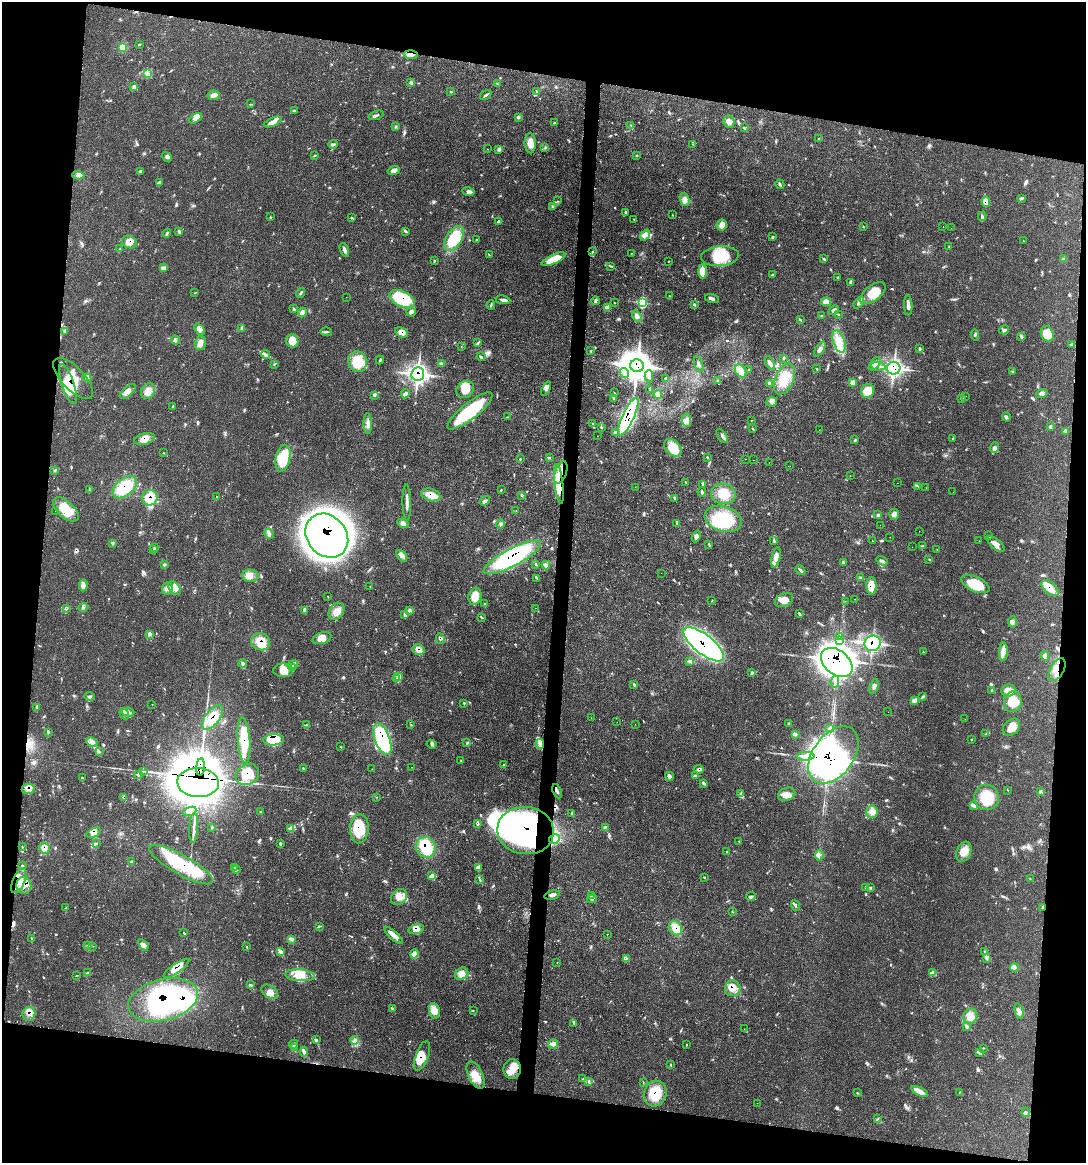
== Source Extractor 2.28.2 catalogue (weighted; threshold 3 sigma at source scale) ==
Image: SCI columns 122-4456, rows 10-4652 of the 4688 x 4656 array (HDU 1 of 3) = the unmasked area's bounding box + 8 px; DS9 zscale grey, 4 x 4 block average (1 PNG px = mean of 4 x 4 image px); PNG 1088 x 1165 px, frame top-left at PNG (2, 2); each listed source drawn as its Kron ellipse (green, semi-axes under 4 px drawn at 4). Shown black and unused: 19% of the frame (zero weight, under 3 of 4 exposures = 2% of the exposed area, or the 3 px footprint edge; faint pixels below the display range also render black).
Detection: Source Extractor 2.28.2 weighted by HDU 2 'WHT'. Background 0.0546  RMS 0.0033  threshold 0.0148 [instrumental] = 3 sigma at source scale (4.5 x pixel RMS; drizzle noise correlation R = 1.50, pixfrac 1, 0.05/0.05 arcsec/px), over >= 5 px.
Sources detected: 592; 23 inside a brighter object's white glare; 10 cosmic-ray / hot-pixel residue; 2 long thin detections or spike segments (spike, bleed or trail) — neither listed nor drawn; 23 coinciding with a brighter row at this scale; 54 inside a brighter listed object's ellipse — not listed separately; the other 480 listed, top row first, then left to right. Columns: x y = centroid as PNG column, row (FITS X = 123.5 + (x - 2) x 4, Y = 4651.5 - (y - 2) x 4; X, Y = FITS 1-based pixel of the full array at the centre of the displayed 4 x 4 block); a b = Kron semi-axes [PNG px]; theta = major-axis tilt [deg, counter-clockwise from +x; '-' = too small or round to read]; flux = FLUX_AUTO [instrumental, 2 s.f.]
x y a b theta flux
139 44 3 2 - 1.4
123 48 2 2 - 2.4
411 55 7 3 -3 9.2
148 73 3 2 - 2.1
411 83 3 3 - 4.2
497 83 2 2 - 0.9
134 86 3 3 - 3.7
451 92 2 2 - 0.86
536 92 3 2 - 1.3
214 95 6 4 10 8.8
486 95 6 2 35 3.2
250 104 2 2 - 0.69
294 110 2 2 - 0.98
376 115 8 2 18 4.1
518 117 4 3 - 3.9
195 118 7 3 29 6.5
273 122 9 3 23 12
729 122 6 5 - 12
554 123 2 2 - 1.6
631 125 3 2 - 2
395 126 2 2 - 0.91
744 128 3 2 - 1.4
819 139 4 2 - 1.6
530 143 10 5 -88 18
333 144 5 3 - 3.4
693 144 2 2 - 1.1
545 148 3 2 - 1.9
488 149 2 2 - 0.36
499 149 3 2 - 2.5
637 155 2 2 - 0.93
314 156 2 2 - 1.3
167 157 5 3 - 4
394 170 6 4 19 7.4
140 171 3 2 - 2
78 175 6 4 -3 6.5
160 182 3 2 - 2.3
780 184 5 2 - 3
468 192 6 4 -11 5.8
1021 198 3 2 - 1.6
685 199 7 4 -72 8.8
558 201 3 2 - 1.4
986 201 5 4 - 13
553 207 4 3 - 2.9
626 212 3 2 - 2.8
672 215 2 2 - 0.82
982 216 5 2 - 3.1
270 217 2 2 - 0.75
352 218 2 2 - 1.2
634 219 2 2 - 1.1
498 222 3 3 - 3.9
722 225 5 5 - 15
943 226 2 2 - 0.52
863 227 2 2 - 0.82
951 228 2 2 - 0.6
406 231 3 2 - 1.7
178 232 2 2 - 1.1
167 233 4 3 - 2.5
645 235 6 4 52 18
773 237 3 3 - 2
454 239 14 7 58 87
477 240 3 2 - 1.1
1023 241 2 2 - 0.89
129 242 7 6 - 18
949 247 2 2 - 1.5
120 249 3 2 - 1.6
344 250 7 3 -68 5.4
592 252 2 2 - 1.5
632 253 2 2 - 0.6
489 255 2 2 - 0.75
720 256 19 10 5 57
553 259 13 4 24 35
824 259 2 2 - 1.4
1063 259 3 2 - 2.1
434 261 3 2 - 1.6
668 261 3 2 - 0.76
611 266 4 2 - 1.9
164 267 4 3 - 4
702 271 7 4 -90 30
772 274 3 2 - 1.3
838 278 3 2 - 2
851 282 3 2 - 2
195 293 2 2 - 0.83
301 293 5 2 - 2.6
873 293 15 7 38 45
670 296 2 2 - 0.6
346 297 2 2 - 0.48
402 299 14 7 -25 120
712 299 7 3 -16 4.7
503 300 7 2 -9 5.5
595 301 4 2 - 4.3
614 302 2 2 - 0.95
826 302 5 4 - 12
642 303 3 3 - 93
859 303 6 3 50 5.5
491 305 4 2 - 2.1
694 305 4 2 - 3.4
908 305 10 3 -89 8.7
607 307 4 3 - 11
294 309 2 2 - 1
834 310 5 3 - 6
302 312 5 4 - 7.4
411 312 5 4 - 5
838 314 3 2 - 1.2
637 316 6 4 -59 6.4
821 316 2 2 - 0.8
800 320 3 2 - 1.5
242 328 4 3 - 3
200 329 6 4 -52 12
1004 330 5 2 - 3.1
64 331 2 2 - 1.8
326 332 6 2 -3 2.6
401 332 7 4 -26 15
1047 334 8 6 -64 30
975 335 5 2 - 2.4
1021 336 3 2 - 0.94
175 340 5 3 - 4.4
292 341 6 6 - 34
478 342 2 2 - 0.96
839 342 11 5 -71 23
200 343 7 5 75 9.7
1072 344 3 2 - 1.4
461 346 2 2 - 0.69
820 349 8 3 56 7.7
919 349 3 2 - 1.8
591 351 3 2 - 1.4
266 354 4 3 - 4
481 357 4 2 - 2.1
783 358 3 2 - 1.1
380 360 4 2 - 2.3
358 362 10 9 - 54
770 363 7 3 -60 6.4
274 364 3 2 - 1.4
441 364 4 2 - 2.4
699 364 8 2 -72 4.8
875 364 7 4 55 7.9
637 366 7 6 - 2900
878 366 7 2 -5 5.1
894 368 6 6 - 270
817 369 2 2 - 1.1
748 370 2 2 - 1.2
741 371 7 5 -56 19
1012 372 3 2 - 1.7
624 373 5 3 - 6.2
418 374 7 6 - 310
649 376 6 4 -89 7.4
87 378 4 3 - 4.6
666 378 3 2 - 1.7
73 379 26 11 -47 66
784 379 16 9 65 41
718 381 4 2 - 2
769 383 2 2 - 2.9
853 383 4 3 - 7.9
68 384 21 6 -71 89
465 389 9 8 - 28
546 389 8 3 67 5.8
650 389 3 2 - 1.4
128 391 10 5 42 11
148 391 8 6 58 15
868 391 7 6 - 31
614 393 3 2 - 0.79
1042 393 6 3 19 5.7
405 394 4 3 - 5.3
374 395 3 3 - 2.5
658 395 4 3 - 10
966 396 2 2 - 0.4
613 398 3 2 - 1.3
962 398 4 2 - 1.7
772 402 5 5 - 6.3
173 406 2 2 - 1.4
470 411 28 8 38 120
507 417 2 2 - 0.87
628 417 20 6 65 550
1006 417 4 2 - 3.2
687 420 7 4 -86 8.9
751 420 2 2 - 0.52
368 423 10 3 -89 10
593 424 3 2 - 0.75
601 427 3 2 - 1.8
1051 427 3 2 - 1.1
752 428 4 2 - 1.3
819 430 2 2 - 0.59
1066 431 3 2 - 1.7
615 433 4 3 - 3.7
597 436 2 2 - 0.38
722 436 8 2 -56 5.2
952 438 2 2 - 0.78
144 439 10 5 15 17
855 440 4 2 - 1.4
673 448 10 7 -45 44
994 448 5 4 - 5.6
164 453 3 2 - 0.69
549 457 3 2 - 1.9
707 457 3 2 - 1.1
283 458 13 7 77 77
521 459 2 2 - 1
746 459 2 2 - 0.69
754 460 2 2 - 0.51
769 462 2 2 - 0.38
790 466 2 2 - 0.83
55 471 2 2 - 1.5
561 472 12 6 71 36
850 475 2 2 - 0.45
685 482 3 2 - 0.98
898 483 2 2 - 0.57
559 484 20 4 -83 61
703 484 3 2 - 2.2
918 486 2 2 - 3.9
125 487 14 8 39 68
635 487 2 2 - 0.42
926 488 2 2 - 0.93
89 489 2 2 - 0.87
501 490 2 2 - 0.75
702 492 4 2 - 2.5
953 492 2 2 - 0.3
723 494 12 10 -9 29
431 495 10 6 -15 22
522 495 3 2 - 2
217 497 2 2 - 1
150 498 8 7 - 42
675 498 3 2 - 1.7
485 501 5 2 - 3.5
407 502 18 2 -89 11
66 509 16 8 -41 41
55 511 2 2 - 0.9
516 511 2 2 - 0.57
878 514 3 2 - 1.9
894 514 5 5 - 7.1
723 519 19 12 -17 89
403 523 6 4 -29 6.6
677 523 4 2 - 2
501 524 4 3 - 3.7
880 525 2 2 - 1.2
919 531 2 2 - 0.83
269 534 5 3 - 5
327 536 24 19 -49 1100
696 536 6 3 63 8
989 536 4 2 - 2.4
890 537 2 2 - 0.29
774 541 3 2 - 1.6
872 541 2 2 - 1.3
979 541 2 2 - 0.45
112 543 3 2 - 2
996 544 10 5 -40 13
709 545 3 2 - 1.6
923 546 2 2 - 0.95
912 547 2 2 - 0.27
154 548 3 2 - 1.5
937 549 2 2 - 0.76
154 550 3 2 - 0.76
402 556 6 4 -49 9.5
512 557 32 9 28 260
776 557 10 4 78 15
929 560 2 2 - 0.82
882 561 6 3 -32 4.5
843 562 2 2 - 1.5
164 564 3 2 - 2
536 564 3 2 - 1.5
546 565 4 2 - 3.3
800 570 5 2 - 4.3
661 573 2 2 - 0.31
250 576 8 6 -10 14
536 578 3 2 - 1.8
861 578 3 2 - 2.1
975 584 15 7 -25 70
83 585 6 4 86 9.1
370 586 2 2 - 0.4
871 586 9 5 -89 29
167 588 6 5 - 8.2
175 588 8 5 -52 14
1050 588 10 5 -41 22
475 596 8 6 75 25
328 597 2 2 - 1.1
855 599 2 2 - 0.65
784 600 9 6 22 20
712 601 2 2 - 0.55
845 601 2 2 - 0.88
485 604 3 2 - 2.5
67 608 2 2 - 1.3
83 608 5 4 - 4.3
535 608 2 2 - 0.44
304 610 3 2 - 2.2
336 611 9 7 52 16
409 611 3 2 - 3
799 614 3 2 - 1.8
405 615 3 3 - 3.6
482 618 4 2 - 2.2
1013 622 5 4 - 5.7
149 635 3 2 - 2.2
840 637 2 2 - 1.3
322 638 10 5 18 17
440 639 5 3 - 4.2
839 641 3 3 - 3.9
261 642 9 8 - 34
873 643 8 7 - 140
704 644 24 9 -38 940
418 649 6 5 - 13
923 652 2 2 - 4.4
1003 652 9 3 88 11
1045 656 5 3 - 4.3
689 661 4 3 - 3.2
837 662 17 12 -38 2000
243 663 4 4 - 3.8
292 665 6 3 23 5.9
293 668 3 2 - 2.6
283 670 10 7 0 24
1057 670 12 6 60 26
752 672 3 2 - 2.4
398 677 2 2 - 1.7
396 679 4 2 - 3.1
835 682 6 3 78 5.1
634 684 3 2 - 1.7
874 687 8 3 72 5.6
992 690 3 2 - 1.9
1008 690 7 6 - 16
89 696 5 3 - 3.6
922 697 3 2 - 1.7
914 701 4 3 - 4.3
1013 702 10 9 - 41
464 703 2 2 - 1.4
152 704 2 2 - 0.44
37 707 3 2 - 1.7
128 712 6 3 -15 7
888 712 2 2 - 0.25
124 714 6 2 -59 4.3
213 717 14 7 52 46
591 718 2 2 - 1.9
965 719 2 2 - 0.83
617 722 2 2 - 0.42
411 724 2 2 - 1
635 724 2 2 - 0.53
789 724 4 2 - 1.2
307 725 2 2 - 1.5
1011 727 10 7 44 19
830 728 3 2 - 2.1
48 732 2 2 - 1.4
796 734 3 3 - 3
986 734 2 2 - 1
382 739 16 7 -68 220
244 740 23 6 -85 79
274 740 10 5 4 65
971 740 2 2 - 0.51
92 742 6 3 -23 6.2
467 743 2 2 - 0.79
432 744 5 2 - 2.8
540 744 5 3 - 6.4
341 747 2 2 - 0.7
99 751 2 2 - 1.3
833 755 32 20 54 1300
806 756 9 3 3 9.8
461 761 2 2 - 0.63
504 764 2 2 - 1.2
201 767 8 2 84 86
411 767 2 2 - 0.78
303 768 3 2 - 1.8
372 769 2 2 - 0.5
698 769 5 3 - 4.6
143 771 3 2 - 1.8
138 774 3 2 - 2
247 775 12 10 29 43
669 776 4 4 - 4.1
696 776 3 2 - 2
82 778 3 2 - 1.2
198 783 21 14 -3 2800
704 784 3 2 - 2
28 789 6 5 - 9.3
1008 790 2 2 - 0.75
557 791 7 2 -68 5.6
1040 791 3 2 - 1.7
741 793 3 3 - 2.2
787 794 9 6 21 17
123 797 3 3 - 2.9
377 797 2 2 - 0.57
987 797 13 12 - 67
973 805 3 3 - 3.6
190 811 7 3 22 5.2
260 812 2 2 - 0.68
872 812 6 5 - 11
572 814 2 2 - 1.5
478 823 3 2 - 2.6
605 827 3 2 - 1.6
194 828 15 2 87 11
212 828 3 2 - 1.7
291 828 4 2 - 3
359 829 14 9 86 82
526 831 28 23 -7 610
93 833 8 4 24 8.4
554 839 5 4 - 9.4
739 841 2 2 - 0.77
96 844 2 2 - 0.7
281 844 4 2 - 1.3
22 846 3 2 - 0.92
426 847 10 9 - 71
44 848 5 5 - 9.7
727 852 2 2 - 0.92
964 852 10 7 68 19
819 855 5 2 - 3.4
132 861 2 2 - 0.93
181 865 36 10 -29 140
22 866 2 2 - 1.2
234 867 3 2 - 1.3
478 867 4 4 - 4.8
236 870 4 2 - 2.6
432 876 4 3 - 4.4
704 877 3 2 - 1.1
1030 878 2 2 - 0.64
479 880 2 2 - 0.84
19 881 13 6 66 26
24 885 8 7 - 20
865 887 3 2 - 1.7
870 888 3 2 - 0.73
552 895 8 2 14 4.7
592 896 4 3 - 3.7
399 897 9 7 46 17
751 897 5 2 - 3.2
592 899 5 3 - 4
795 905 5 2 - 3.1
66 907 2 2 - 0.79
1042 907 2 2 - 0.91
732 912 2 2 - 1
319 926 3 2 - 1.6
675 928 8 6 -55 24
416 929 8 4 14 11
183 932 2 2 - 0.65
607 934 2 2 - 0.5
394 935 12 4 -42 12
32 938 2 2 - 1.2
291 940 4 2 - 1.9
143 945 6 4 -53 7.2
87 946 4 2 - 1.6
93 946 2 2 - 0.51
247 947 2 2 - 0.72
280 952 4 2 - 3
985 952 3 2 - 2.3
414 954 4 2 - 3.9
626 958 3 3 - 3.2
986 958 2 2 - 0.94
557 963 2 2 - 0.48
1014 967 4 2 - 4.1
176 968 15 5 34 20
88 972 2 2 - 1.1
933 973 3 2 - 1.8
462 974 7 5 36 16
76 975 2 2 - 0.71
300 975 15 6 -5 26
251 985 2 2 - 2.7
733 988 8 7 - 20
270 992 9 6 -33 14
163 1000 35 20 14 340
393 1008 3 2 - 1.9
434 1011 8 5 -81 19
473 1011 2 2 - 0.91
1019 1011 8 4 -75 8.1
29 1014 7 6 - 13
970 1016 7 7 - 16
574 1023 2 2 - 1.2
966 1027 3 2 - 1.6
744 1029 2 2 - 0.4
317 1040 2 2 - 1.6
355 1040 4 3 - 5.2
294 1044 5 2 - 2.6
553 1044 5 4 - 6.7
686 1044 2 2 - 1.3
295 1048 3 2 - 2.7
983 1048 2 2 - 0.59
304 1052 5 2 - 3.8
980 1053 3 2 - 2.4
422 1056 15 6 69 45
670 1064 2 2 - 0.97
512 1069 10 8 83 24
476 1075 15 7 -64 25
583 1079 2 2 - 0.9
589 1082 3 2 - 2.1
643 1082 2 2 - 0.67
857 1092 2 2 - 0.87
920 1092 9 4 -25 14
959 1092 2 2 - 0.61
655 1093 13 11 73 49
757 1103 2 2 - 0.37
1026 1112 4 2 - 2.9
877 1119 2 2 - 0.93
Overlapping masked pixels (flux is a lower limit): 59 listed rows (the first 20) at x y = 411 55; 986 201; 129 242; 402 299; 401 332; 637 366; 894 368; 418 374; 73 379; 68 384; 628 417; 144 439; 561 472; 559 484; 125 487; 431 495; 150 498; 327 536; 512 557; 871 586
Diffuse or blended objects may show on this block-average render without a row.